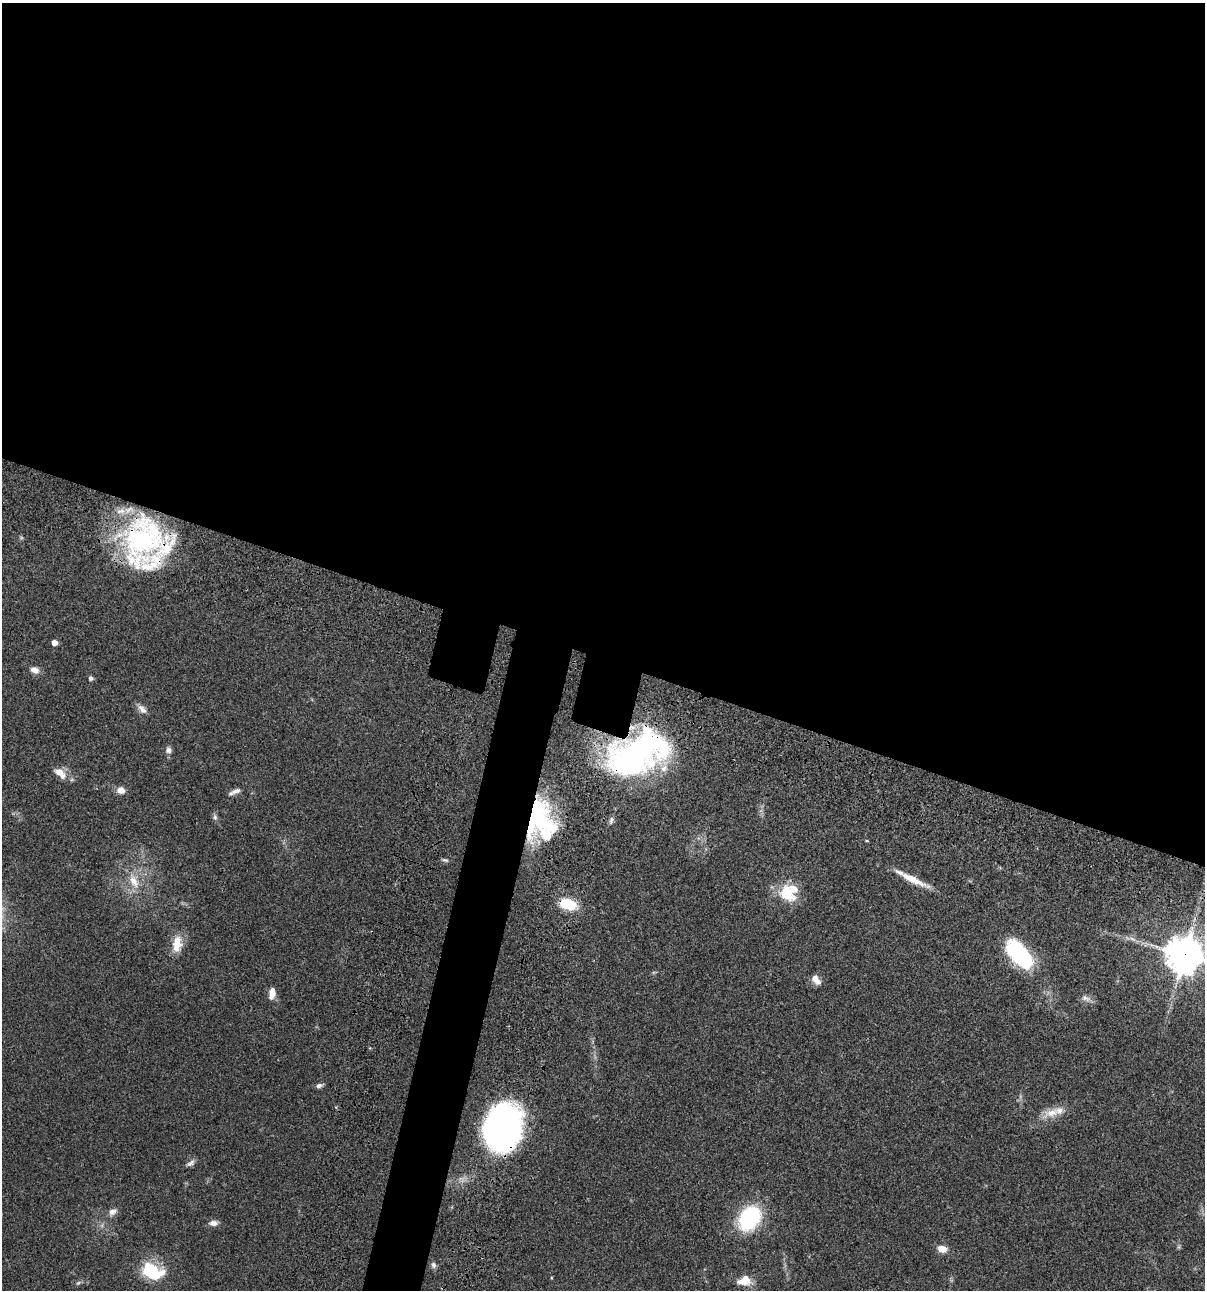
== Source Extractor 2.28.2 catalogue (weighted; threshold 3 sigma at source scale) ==
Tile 3 of 4 x 4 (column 3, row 1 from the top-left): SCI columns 2641-3843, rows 3986-5273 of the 5404 x 5390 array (HDU 1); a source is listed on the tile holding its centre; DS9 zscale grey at full resolution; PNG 1207 x 1292 px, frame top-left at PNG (2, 3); no overlay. Shown black and unused: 54% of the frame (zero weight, under 3 of 4 exposures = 9% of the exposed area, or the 3 px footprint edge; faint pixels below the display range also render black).
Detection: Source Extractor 2.28.2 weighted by HDU 2 'WHT'; one run over the whole footprint, this tile lists its part. Background 0.046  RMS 0.0055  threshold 0.0249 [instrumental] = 3 sigma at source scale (4.5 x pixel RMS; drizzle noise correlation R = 1.50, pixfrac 1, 0.05/0.05 arcsec/px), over >= 5 px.
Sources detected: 46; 1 too faint to see at this stretch — not listed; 7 inside a brighter listed object's ellipse — not listed separately; the other 38 listed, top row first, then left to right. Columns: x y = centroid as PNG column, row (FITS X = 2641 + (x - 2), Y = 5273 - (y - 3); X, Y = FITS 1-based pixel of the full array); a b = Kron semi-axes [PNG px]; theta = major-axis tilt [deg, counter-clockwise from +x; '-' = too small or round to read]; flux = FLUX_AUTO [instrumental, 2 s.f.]
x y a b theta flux
144 537 58 48 57 110
54 643 5 4 - 4.5
34 670 11 7 -22 3.5
91 678 6 6 - 1.2
142 709 14 8 -45 3.3
169 750 8 8 - 2.2
637 754 66 39 22 160
60 773 20 10 -39 5.6
121 790 10 9 - 3.6
236 791 14 6 24 2.7
215 817 8 6 -86 1.5
538 817 48 24 77 62
611 820 10 6 73 1.5
867 841 5 3 - 0.52
445 860 9 5 -15 1.1
912 879 46 7 -26 11
134 881 24 11 -61 9.4
786 893 25 19 -83 15
568 904 17 10 -14 19
1132 939 12 5 -23 2.4
177 944 22 12 83 9.3
1019 954 37 18 -48 49
1184 954 12 12 - 1200
817 981 13 8 -20 3.5
272 994 14 7 82 4.6
1086 998 15 7 -19 2.8
319 1085 9 5 18 1.7
1052 1113 28 11 20 8.5
503 1128 40 31 78 200
190 1163 13 6 33 2.1
113 1212 12 8 35 2.9
750 1218 28 21 55 43
213 1223 11 7 3 2.7
1179 1247 6 5 - 0.8
942 1249 9 6 -13 5.9
433 1265 8 6 -75 1.7
152 1271 22 15 -21 29
744 1281 20 12 4 8
Overlapping masked pixels (flux is a lower limit): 6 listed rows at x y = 144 537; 637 754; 538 817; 568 904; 1184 954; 503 1128
Isophote crosses this tile's border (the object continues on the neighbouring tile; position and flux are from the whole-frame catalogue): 1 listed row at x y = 1184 954